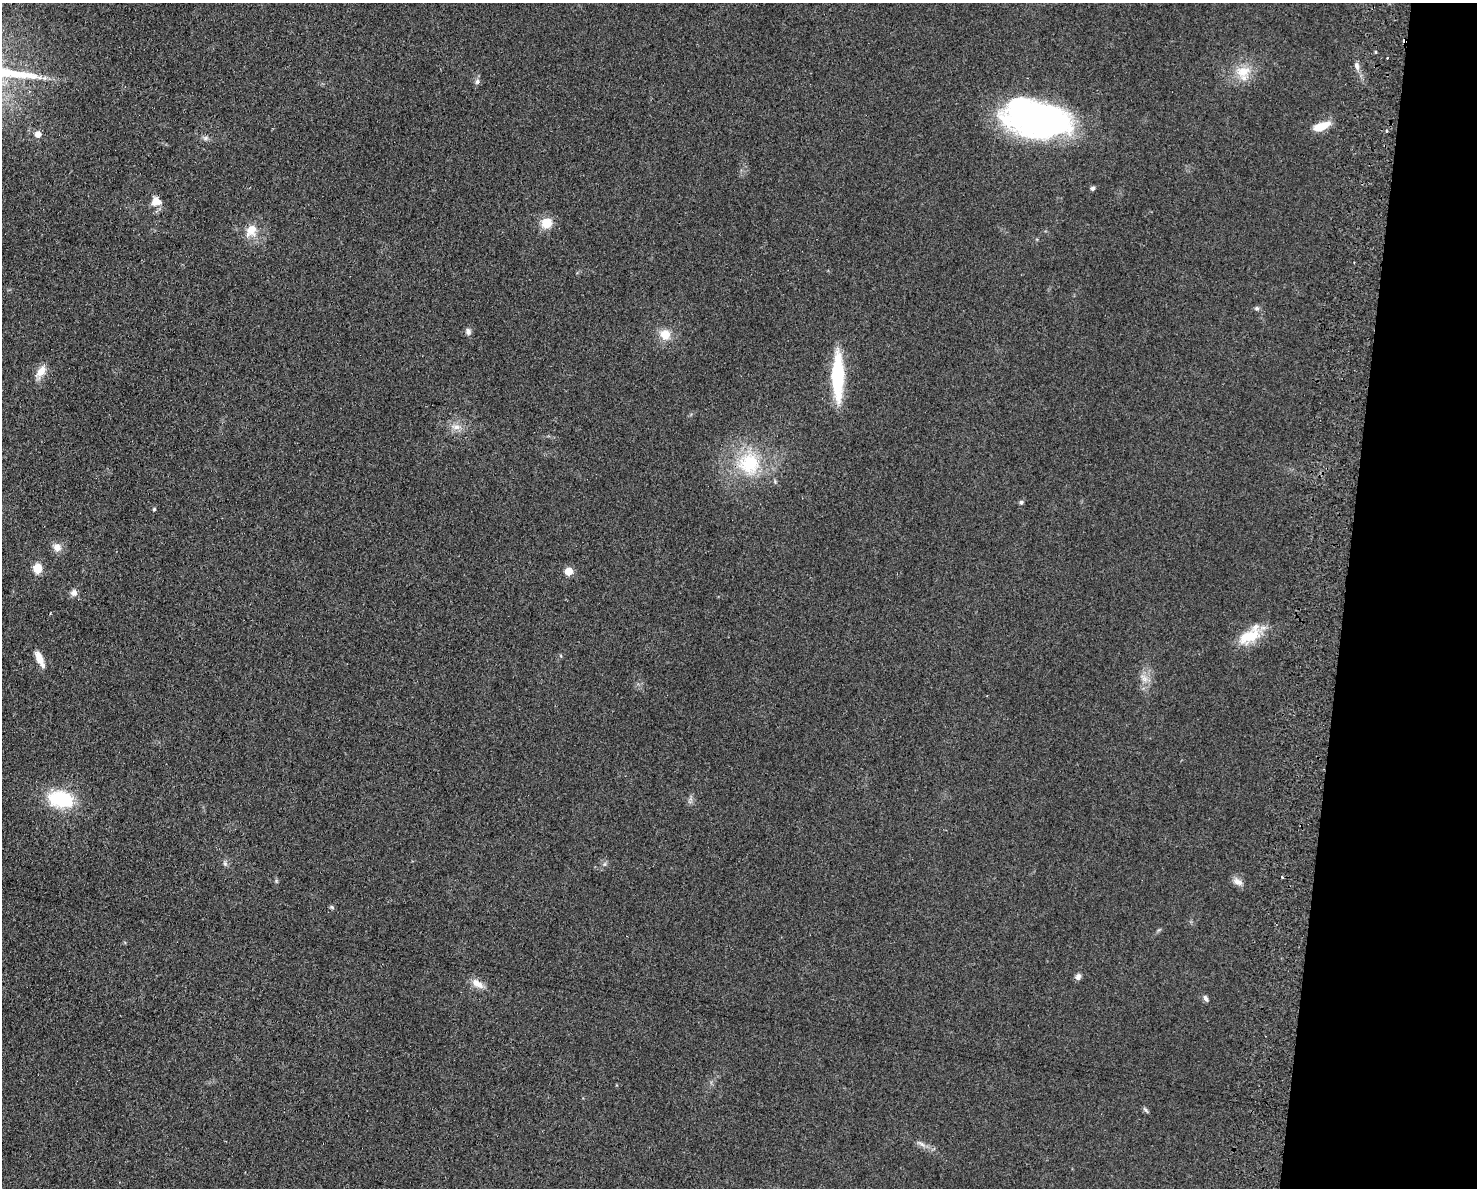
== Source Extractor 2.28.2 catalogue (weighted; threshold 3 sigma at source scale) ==
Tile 6 of 3 x 4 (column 3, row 2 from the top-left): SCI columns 3233-4707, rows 2383-3568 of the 4877 x 4765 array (HDU 1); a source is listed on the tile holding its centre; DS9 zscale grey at full resolution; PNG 1479 x 1190 px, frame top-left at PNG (2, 3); no overlay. Shown black and unused: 9% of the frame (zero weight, under 2 of 3 exposures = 3% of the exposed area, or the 3 px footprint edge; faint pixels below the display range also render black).
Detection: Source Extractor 2.28.2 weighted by HDU 2 'WHT'; one run over the whole footprint, this tile lists its part. Background 0.0934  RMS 0.0095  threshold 0.0426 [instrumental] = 3 sigma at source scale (4.5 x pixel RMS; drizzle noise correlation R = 1.50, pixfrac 1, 0.05/0.05 arcsec/px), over >= 5 px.
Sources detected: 42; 2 cosmic-ray / hot-pixel residue — not listed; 1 inside a brighter listed object's ellipse — not listed separately; the other 39 listed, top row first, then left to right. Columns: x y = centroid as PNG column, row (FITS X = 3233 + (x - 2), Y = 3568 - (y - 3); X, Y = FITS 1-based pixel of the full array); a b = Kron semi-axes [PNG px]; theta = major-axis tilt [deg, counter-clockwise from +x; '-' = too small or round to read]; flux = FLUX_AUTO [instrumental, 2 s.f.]
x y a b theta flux
1376 52 4 3 - 1.1
1357 66 10 6 -76 3.9
1243 71 21 15 4 20
44 78 6 4 71 1.6
477 81 8 5 63 2.6
1037 119 60 29 -11 350
1321 126 20 8 19 15
38 134 6 6 - 7
205 138 6 6 - 2.3
1093 188 6 5 - 2.3
156 201 13 12 - 10
546 223 12 11 - 15
251 231 21 16 62 15
1257 308 7 6 - 2
468 332 8 7 - 3.7
665 334 14 13 - 13
41 372 19 9 56 10
837 377 51 12 -90 66
456 427 14 7 -4 6.5
749 464 33 31 -73 61
1021 502 6 5 - 1.8
154 509 4 4 - 1.3
57 547 11 10 - 7.1
37 568 5 5 - 43
568 571 5 5 - 25
74 593 9 8 - 4.2
1249 636 33 16 26 27
40 659 16 6 -66 13
1144 678 13 7 -44 6
61 799 24 15 -10 65
225 864 7 6 - 2.2
1282 877 3 3 - 2.2
1237 882 13 8 -27 5.9
332 907 7 5 -23 1.4
1078 977 8 6 58 3.4
477 983 18 9 -33 9.1
1206 998 9 5 -61 2.8
1146 1110 11 3 -49 1.7
922 1144 9 6 -36 3.5